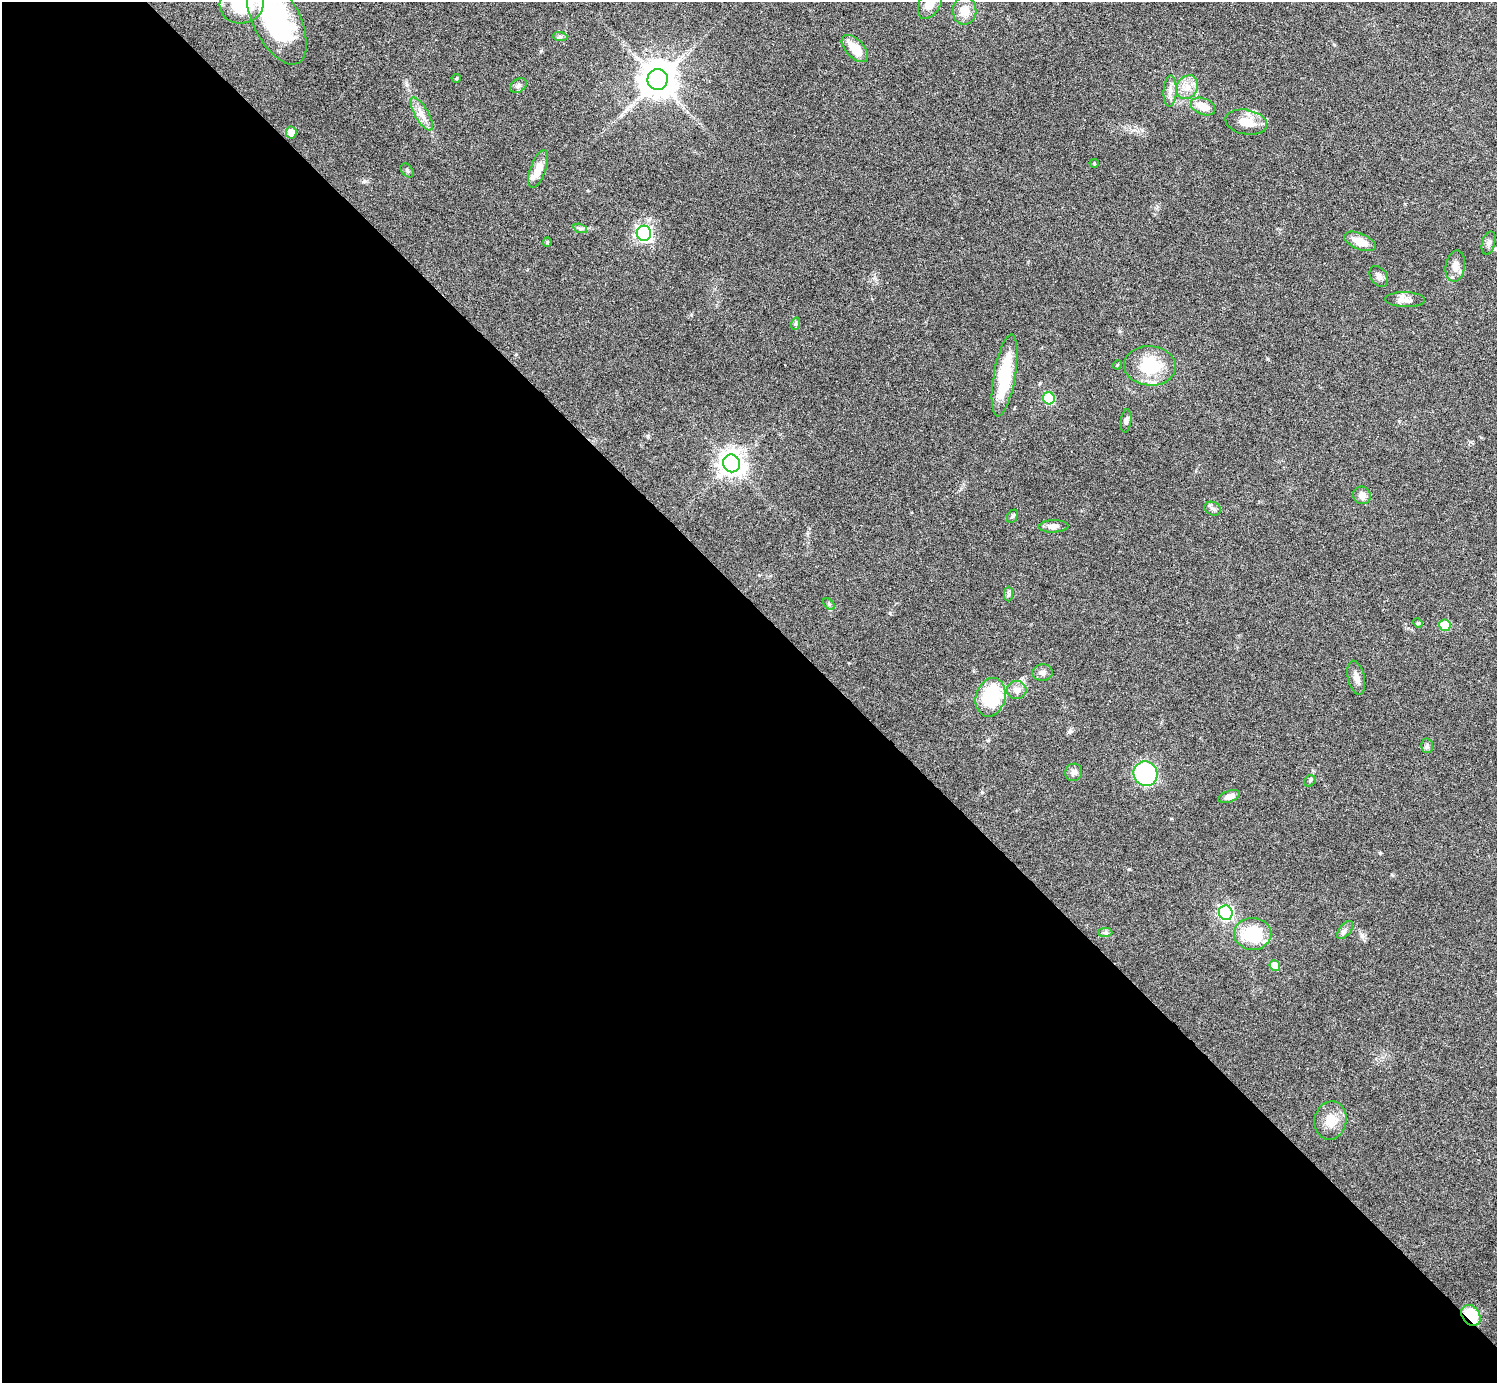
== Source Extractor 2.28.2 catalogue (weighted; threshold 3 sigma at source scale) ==
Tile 9 of 4 x 4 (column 1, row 3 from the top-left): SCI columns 46-1540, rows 1580-2960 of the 6029 x 6026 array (HDU 1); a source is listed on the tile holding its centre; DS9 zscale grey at full resolution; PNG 1499 x 1385 px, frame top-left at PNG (2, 2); each listed source drawn as its Kron ellipse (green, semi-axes under 4 px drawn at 4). Shown black and unused: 56% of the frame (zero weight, under 3 of 6 exposures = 3% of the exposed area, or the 3 px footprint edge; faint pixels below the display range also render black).
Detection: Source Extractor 2.28.2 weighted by HDU 2 'WHT'; one run over the whole footprint, this tile lists its part. Background 0.0569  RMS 0.0044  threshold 0.0178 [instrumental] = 3 sigma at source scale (4.09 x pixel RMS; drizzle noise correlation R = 1.36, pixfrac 0.8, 0.05/0.05 arcsec/px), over >= 5 px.
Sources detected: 59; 2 inside a brighter listed object's ellipse — not listed separately; the other 57 listed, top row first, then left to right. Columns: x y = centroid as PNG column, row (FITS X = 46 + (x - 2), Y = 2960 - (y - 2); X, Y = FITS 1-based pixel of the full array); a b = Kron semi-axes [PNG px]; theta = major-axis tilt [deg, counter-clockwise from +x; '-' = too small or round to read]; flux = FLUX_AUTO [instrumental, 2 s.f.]
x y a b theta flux
930 3 17 10 62 5.5
242 4 22 19 16 24
965 11 14 11 87 5.3
276 20 48 23 -63 54
560 36 7 4 -1 0.8
855 48 17 9 -47 7.8
456 78 5 4 - 0.51
658 80 10 10 - 1100
518 86 9 6 33 1.2
1187 87 12 10 59 4
1170 91 15 6 87 2.5
1203 106 13 8 -21 5.4
422 114 19 7 -60 3.4
1246 122 21 12 -10 7
291 133 6 5 - 4.3
1094 163 4 4 - 0.37
538 169 20 7 70 5.9
407 171 8 5 -48 0.73
580 228 7 4 -19 0.79
644 233 7 7 - 110
1360 241 17 8 -22 5.7
547 242 5 4 - 0.4
1489 243 12 6 75 1.5
1455 266 16 9 80 3.4
1379 276 12 8 -55 1.7
1405 300 19 7 -2 2.7
795 324 6 4 71 0.59
1117 365 5 3 - 0.37
1150 366 26 19 -3 18
1005 375 42 11 80 21
1049 398 6 6 - 24
1126 421 11 5 83 1.2
732 463 9 8 - 380
1362 495 9 8 - 2.5
1213 509 8 6 -22 1.3
1012 516 7 5 61 0.65
1053 526 15 6 3 2.2
1008 594 7 4 90 0.85
829 604 7 4 -45 0.58
1418 623 5 4 - 0.47
1445 625 5 5 - 13
1043 672 10 8 4 1.7
1356 678 17 8 -77 2.5
1017 690 10 9 - 2.7
991 697 20 14 74 26
1427 746 7 6 - 0.92
1074 772 9 8 - 1.8
1145 774 12 11 - 44
1310 781 6 5 - 0.6
1229 797 11 5 20 2.5
1226 913 7 7 - 91
1345 930 11 5 52 1.3
1105 932 7 4 0 0.82
1253 934 18 16 -3 20
1275 966 5 5 - 6.1
1330 1120 19 16 78 6.2
1471 1315 11 8 -54 15
Overlapping masked pixels (flux is a lower limit): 1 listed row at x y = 1471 1315
Isophote crosses this tile's border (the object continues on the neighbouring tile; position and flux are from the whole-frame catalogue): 3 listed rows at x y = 930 3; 242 4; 276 20
Unlisted compact peaks at least as high as the median listed source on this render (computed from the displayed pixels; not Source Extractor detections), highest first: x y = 1129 869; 1380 853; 1362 936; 541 51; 982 792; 890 613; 648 436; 1069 732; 691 315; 516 354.